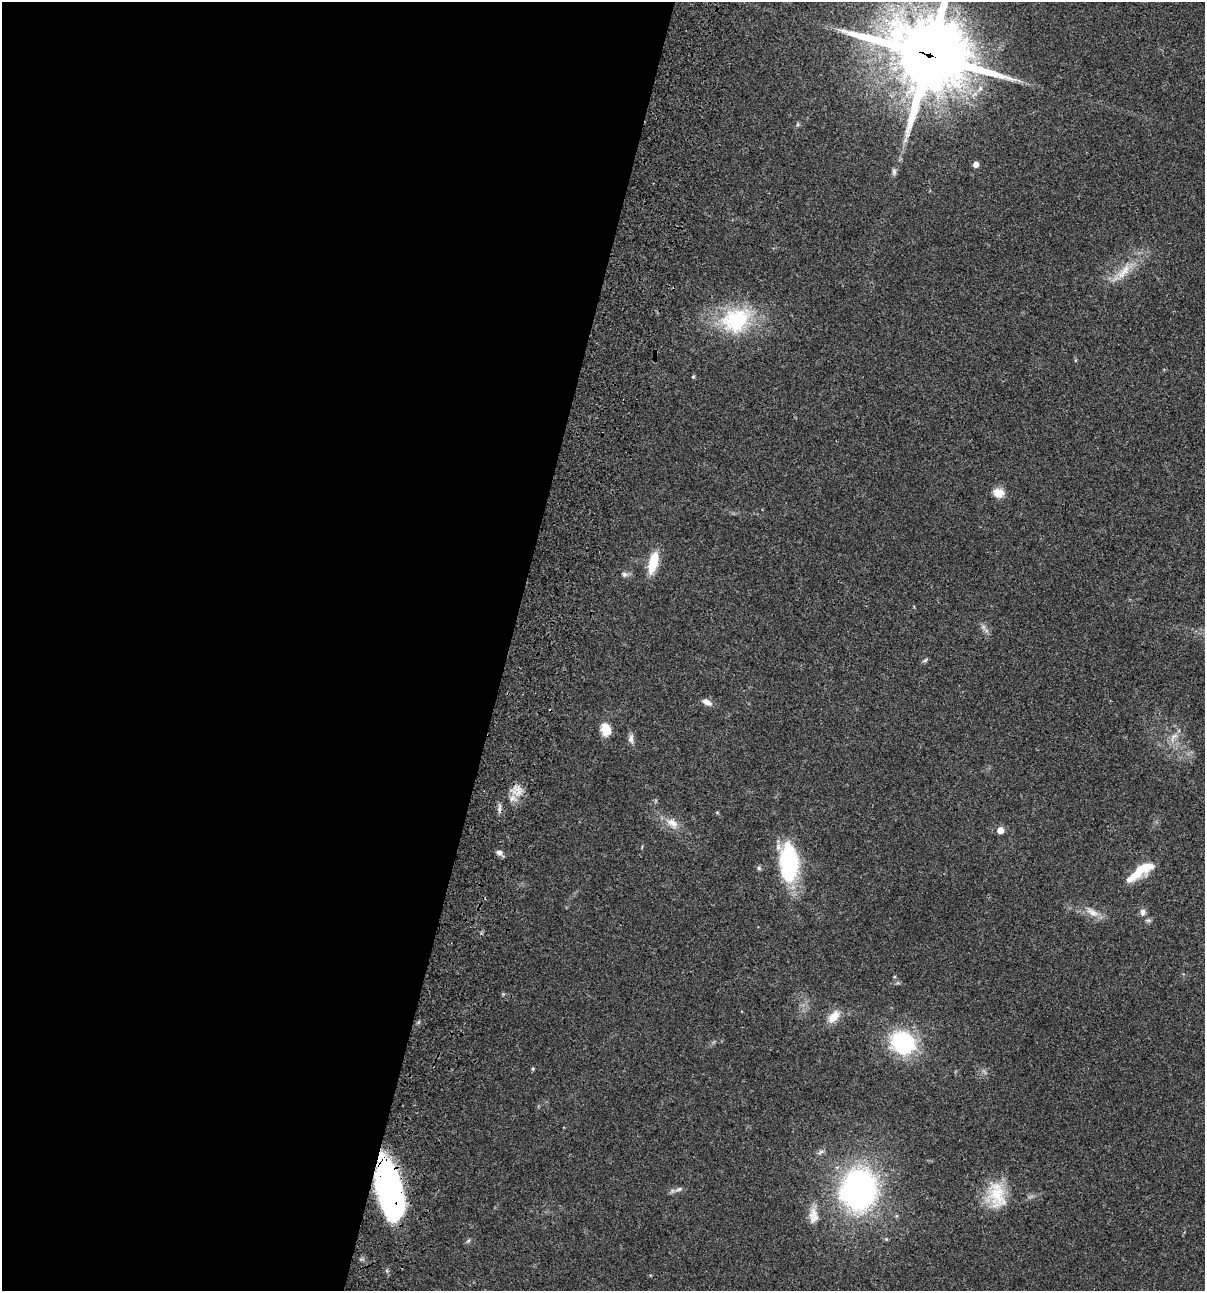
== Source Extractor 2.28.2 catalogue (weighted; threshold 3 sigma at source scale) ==
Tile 5 of 4 x 4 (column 1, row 2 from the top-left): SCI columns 235-1437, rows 2696-3984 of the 5404 x 5390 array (HDU 1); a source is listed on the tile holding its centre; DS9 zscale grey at full resolution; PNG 1207 x 1293 px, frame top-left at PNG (2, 2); no overlay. Shown black and unused: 42% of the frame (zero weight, under 3 of 4 exposures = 9% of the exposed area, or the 3 px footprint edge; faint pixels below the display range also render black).
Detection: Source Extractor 2.28.2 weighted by HDU 2 'WHT'; one run over the whole footprint, this tile lists its part. Background 0.047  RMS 0.0061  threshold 0.0276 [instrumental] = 3 sigma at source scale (4.5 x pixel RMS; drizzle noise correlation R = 1.50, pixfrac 1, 0.05/0.05 arcsec/px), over >= 5 px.
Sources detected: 36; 3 inside a brighter object's white glare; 1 cosmic-ray / hot-pixel residue — not listed; the other 32 listed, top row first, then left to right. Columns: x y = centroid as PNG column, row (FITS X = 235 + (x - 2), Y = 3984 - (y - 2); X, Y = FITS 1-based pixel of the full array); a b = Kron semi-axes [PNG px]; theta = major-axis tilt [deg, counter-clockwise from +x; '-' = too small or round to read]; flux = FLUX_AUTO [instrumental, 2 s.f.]
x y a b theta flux
929 55 27 24 -21 5500
905 140 7 4 72 1.5
976 164 5 5 - 3.7
894 171 10 5 -89 1.6
1124 272 28 9 53 10
736 320 41 33 25 45
693 377 4 4 - 0.63
999 493 12 10 -14 6.8
653 563 17 8 75 21
624 574 8 7 - 1.7
925 660 8 5 30 1
707 702 12 7 -28 3.4
606 730 15 11 -73 8.6
631 739 13 7 -89 2.7
518 791 17 10 84 7.2
717 813 5 3 - 0.54
673 823 18 10 -35 6.6
1000 830 5 5 - 7.3
499 853 8 7 - 2.4
789 862 37 17 -87 65
759 868 6 6 - 1.1
1140 871 35 10 35 17
1092 912 20 8 -28 5.7
1143 912 8 7 - 2.4
833 1017 19 10 50 7.5
903 1043 19 16 -35 67
533 1069 5 4 - 0.71
387 1188 68 20 -81 93
679 1189 10 5 18 2
858 1190 40 33 80 170
997 1195 36 22 -81 21
814 1218 17 10 43 5.3
Overlapping masked pixels (flux is a lower limit): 3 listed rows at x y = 929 55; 387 1188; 858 1190
Isophote crosses this tile's border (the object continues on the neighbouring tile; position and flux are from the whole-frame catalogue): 1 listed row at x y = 929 55